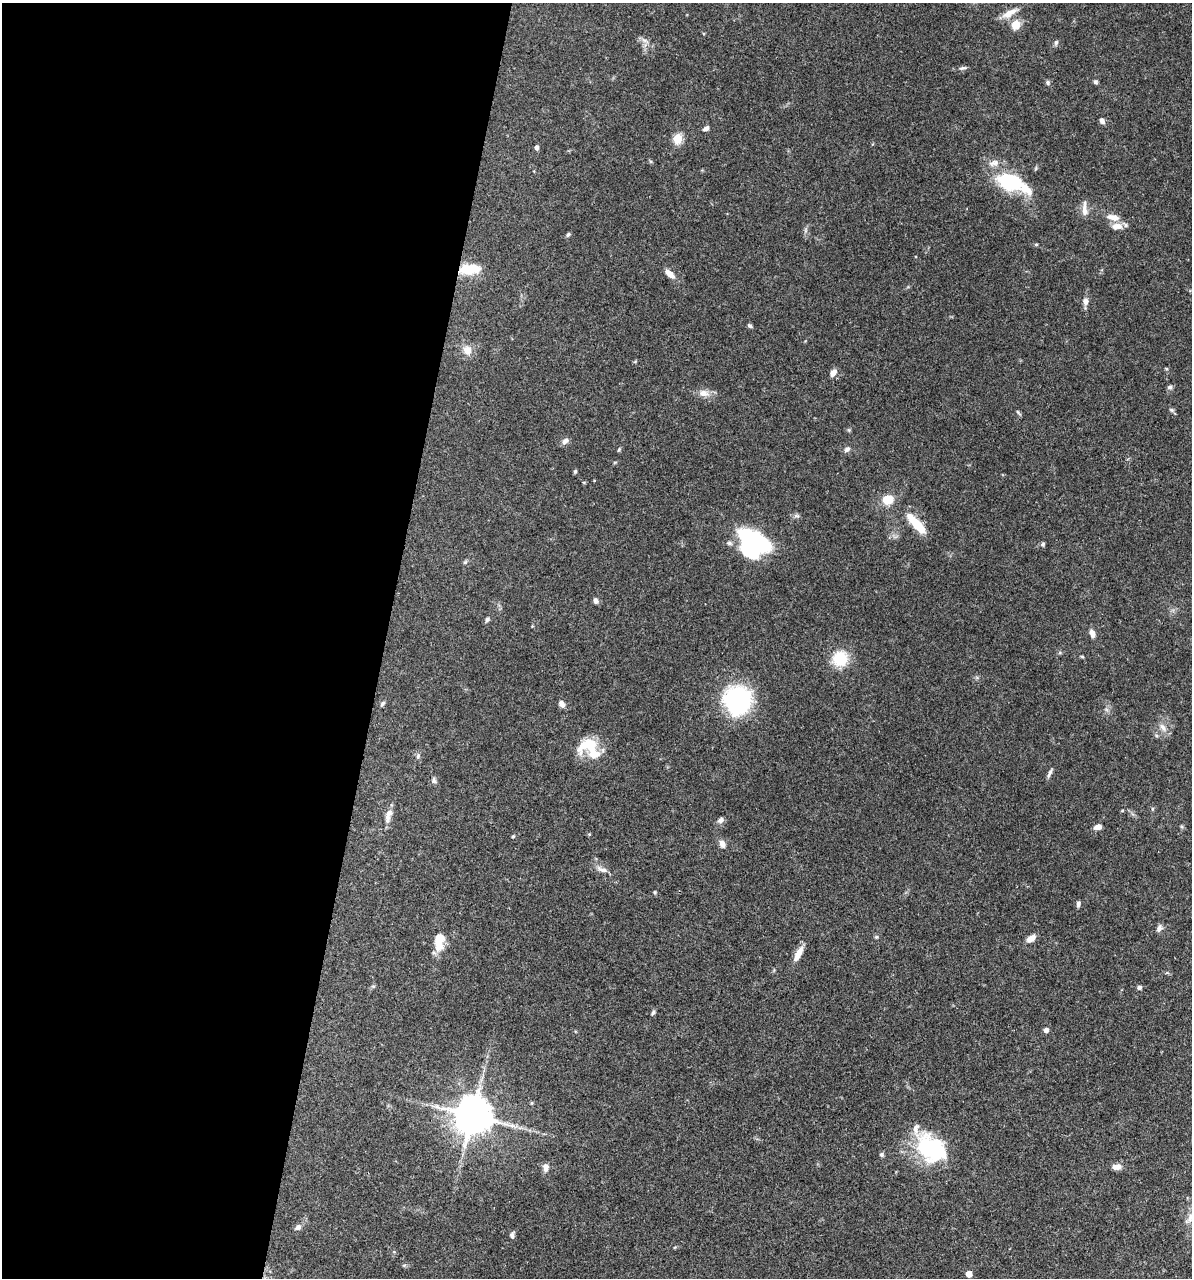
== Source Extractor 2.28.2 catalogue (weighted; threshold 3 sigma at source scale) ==
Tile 5 of 4 x 4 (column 1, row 2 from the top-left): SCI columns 248-1437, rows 2557-3832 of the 5129 x 5114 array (HDU 1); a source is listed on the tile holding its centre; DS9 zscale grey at full resolution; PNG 1194 x 1280 px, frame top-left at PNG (2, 3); no overlay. Shown black and unused: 32% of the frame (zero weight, under 3 of 4 exposures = <1% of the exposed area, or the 3 px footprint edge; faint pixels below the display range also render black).
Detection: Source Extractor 2.28.2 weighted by HDU 2 'WHT'; one run over the whole footprint, this tile lists its part. Background 0.0744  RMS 0.0033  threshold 0.0147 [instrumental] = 3 sigma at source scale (4.5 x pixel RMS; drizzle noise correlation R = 1.50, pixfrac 1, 0.05/0.05 arcsec/px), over >= 5 px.
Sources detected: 86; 2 inside a brighter object's white glare — not listed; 3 inside a brighter listed object's ellipse — not listed separately; the other 81 listed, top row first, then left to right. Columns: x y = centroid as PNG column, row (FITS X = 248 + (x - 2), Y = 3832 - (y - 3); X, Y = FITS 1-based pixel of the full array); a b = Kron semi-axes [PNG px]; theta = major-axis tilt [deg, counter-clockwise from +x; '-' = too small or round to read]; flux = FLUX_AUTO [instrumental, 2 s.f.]
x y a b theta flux
1010 13 23 7 29 3.6
1016 25 5 5 - 12
645 40 13 5 -28 1.3
1056 43 7 5 64 0.66
963 68 10 4 12 0.73
1048 82 6 6 - 0.65
1095 82 6 5 - 0.65
1102 121 7 5 -61 1.2
706 128 7 5 30 1.1
678 139 5 5 - 19
536 148 5 5 - 0.96
994 163 16 8 13 2.3
1010 182 27 16 -17 22
1084 210 17 8 -82 2.4
1113 217 16 8 -14 3.2
1117 226 15 9 4 2.8
568 234 7 4 49 0.55
1036 244 5 4 - 0.39
470 269 25 11 4 8
669 274 13 6 -39 2.6
1085 301 9 7 -87 1.6
750 326 6 5 - 0.62
467 350 12 11 - 3.3
833 373 10 6 54 1.9
1170 387 7 5 2 0.72
704 393 15 9 -1 2.7
1171 410 7 5 -21 0.55
1018 412 9 3 -50 0.45
565 441 8 7 - 1.4
619 449 6 4 63 0.4
847 449 8 6 42 1
575 471 5 4 - 0.48
584 482 5 3 - 0.29
887 499 8 7 - 7.2
796 516 9 4 -9 0.7
916 524 27 8 -47 9.1
755 541 28 12 -30 52
729 543 8 5 -10 0.85
1043 544 6 4 88 0.55
465 562 7 4 44 0.5
596 601 8 6 -71 0.95
487 619 7 5 61 0.73
1092 633 9 6 -69 1.8
1082 656 5 3 - 0.36
840 659 18 16 46 10
738 700 25 23 78 48
382 704 7 5 52 0.72
561 704 8 6 -59 1.5
1163 728 14 7 -58 2
588 745 28 21 -11 10
418 756 9 5 82 0.8
1049 773 13 4 65 0.99
434 780 8 6 -77 0.85
1152 809 5 3 - 0.35
388 816 21 8 72 2.7
721 820 8 6 28 1.2
1098 827 8 5 9 2
589 834 5 3 - 0.3
513 836 5 4 - 0.41
722 844 10 7 -64 1.7
602 869 19 6 -19 1.9
655 892 5 4 - 0.39
1078 904 7 5 78 0.84
1159 928 11 7 65 1.2
876 937 5 5 - 0.43
1031 938 10 6 37 2.5
439 941 20 10 86 7.5
798 954 20 7 63 3.5
1139 987 5 4 - 1.1
653 1013 7 4 61 0.61
1046 1030 4 4 - 1.5
532 1103 5 4 - 0.36
472 1116 11 11 - 970
930 1149 37 26 -33 28
882 1155 6 5 - 0.63
545 1167 10 7 -86 1.9
1117 1167 11 7 2 1.9
1190 1218 21 8 54 2.8
298 1227 8 7 - 1.2
512 1235 6 6 - 0.95
969 1274 5 4 - 4.1
Overlapping masked pixels (flux is a lower limit): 1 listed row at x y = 470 269
Isophote crosses this tile's border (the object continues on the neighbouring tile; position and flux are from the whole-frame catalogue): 1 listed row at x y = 1190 1218